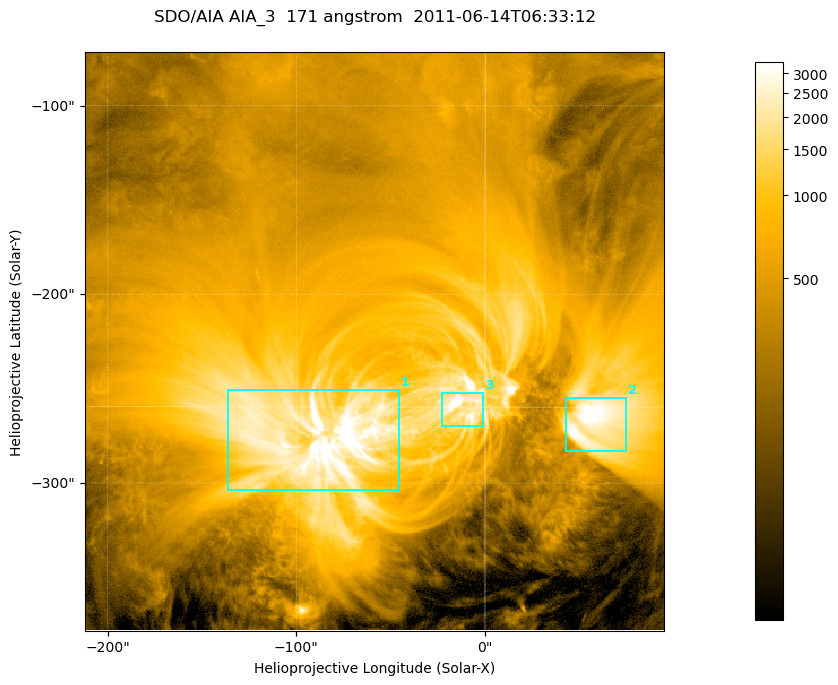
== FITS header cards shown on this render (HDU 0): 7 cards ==
TELESCOP= 'SDO/AIA '
INSTRUME= 'AIA_3   '
WAVELNTH=                  171
WAVEUNIT= 'angstrom'
DATE-OBS= '2011-06-14T06:33:12.34'
CTYPE1  = 'HPLN-TAN'
CTYPE2  = 'HPLT-TAN'

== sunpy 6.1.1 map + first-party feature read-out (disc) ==
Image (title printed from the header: SDO/AIA AIA_3  171 angstrom  2011-06-14T06:33:12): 512 x 512 px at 0.599 arcsec/px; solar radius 945 arcsec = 1576 px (partial field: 3.4% of the solar disc is inside the frame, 100% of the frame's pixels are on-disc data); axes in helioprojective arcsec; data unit not stated in the header (colour bar unlabelled)
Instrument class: DISC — disc imager (sunpy class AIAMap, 171 A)
Bright regions (active regions / flare kernels): reference = the on-disc median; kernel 5 px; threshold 5 sigma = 1629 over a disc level ~455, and >= 1.15x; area >= 262 px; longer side >= 6 px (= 3.6 arcsec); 3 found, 3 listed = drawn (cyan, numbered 1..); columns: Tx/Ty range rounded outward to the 2 arcsec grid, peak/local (2 s.f.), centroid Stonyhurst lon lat
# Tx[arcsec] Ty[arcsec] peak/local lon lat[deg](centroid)
1 -138..-46 -304..-250 10 -6 -16
2 42..76 -284..-254 7.6 +4 -15
3 -24..0 -270..-252 11 -1 -15